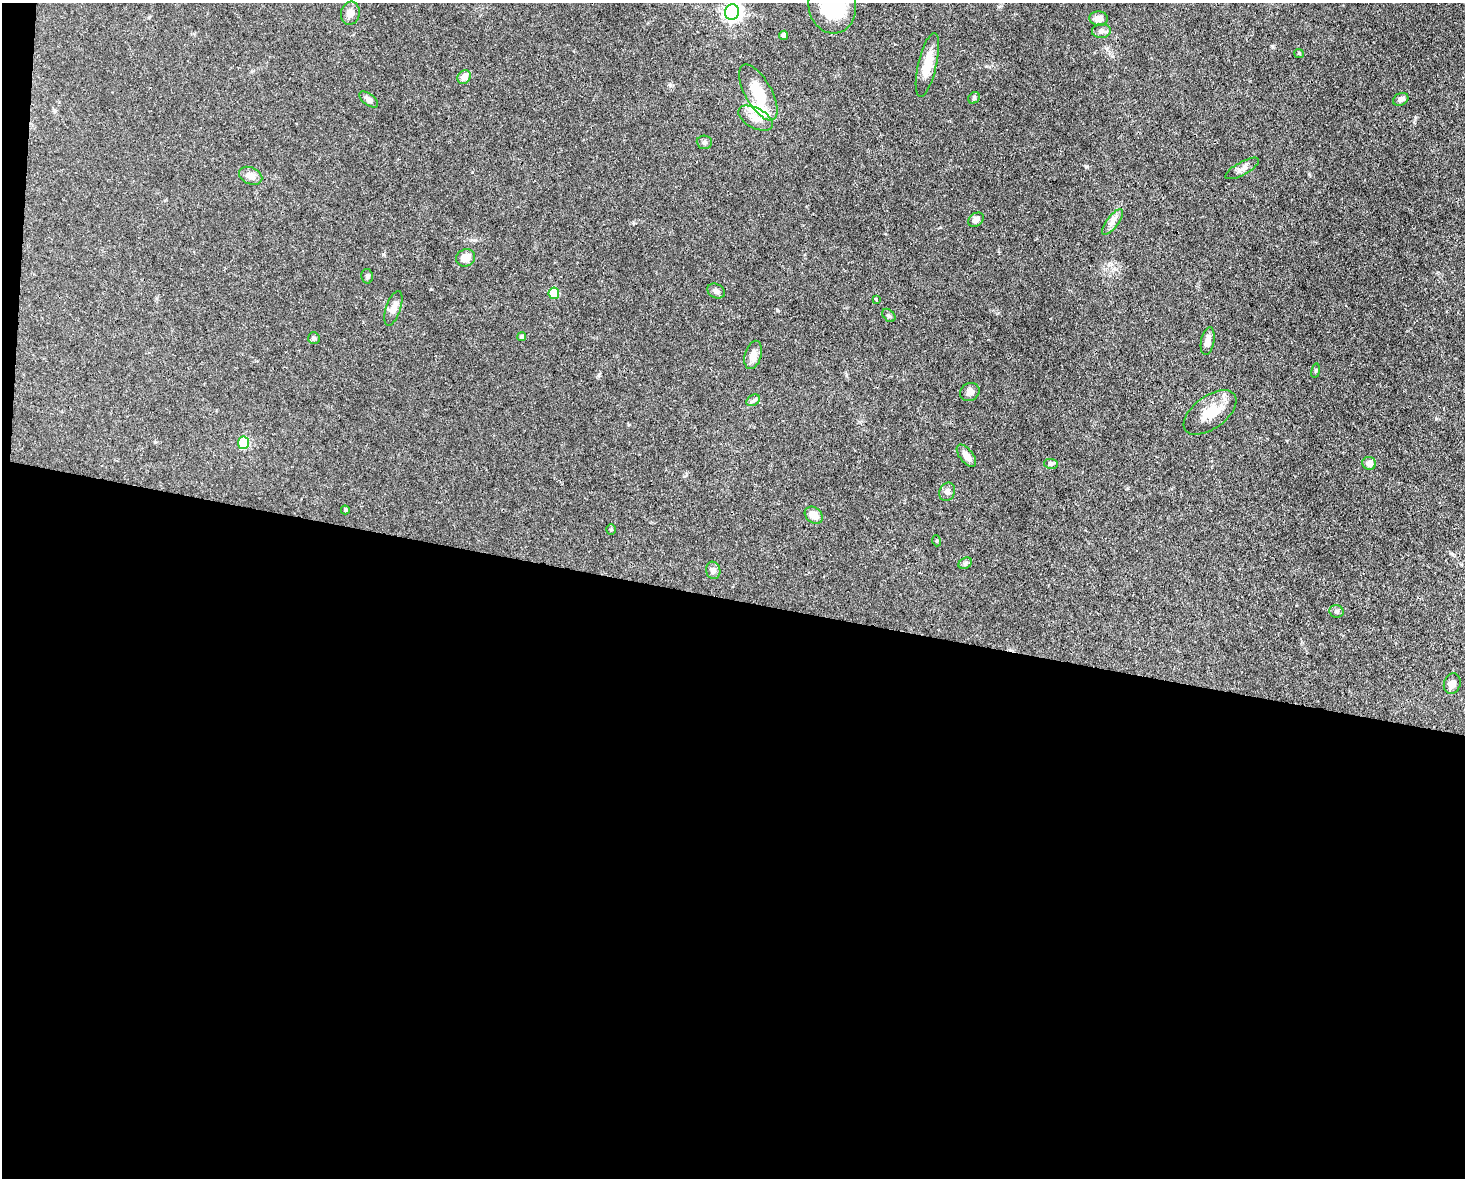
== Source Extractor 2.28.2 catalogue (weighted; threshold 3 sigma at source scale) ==
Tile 10 of 3 x 4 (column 1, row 4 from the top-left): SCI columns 225-1687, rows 1-1176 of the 4725 x 4704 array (HDU 1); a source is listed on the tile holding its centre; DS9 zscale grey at full resolution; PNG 1467 x 1180 px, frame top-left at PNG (2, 3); each listed source drawn as its Kron ellipse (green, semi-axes under 4 px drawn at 4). Shown black and unused: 50% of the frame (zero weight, under 3 of 4 exposures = <1% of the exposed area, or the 3 px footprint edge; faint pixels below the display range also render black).
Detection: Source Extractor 2.28.2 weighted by HDU 2 'WHT'; one run over the whole footprint, this tile lists its part. Background 0.0737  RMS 0.004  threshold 0.0182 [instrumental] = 3 sigma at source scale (4.5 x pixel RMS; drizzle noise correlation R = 1.50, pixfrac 1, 0.05/0.05 arcsec/px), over >= 5 px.
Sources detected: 49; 1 inside a brighter object's white glare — neither listed nor drawn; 1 inside a brighter listed object's ellipse — not listed separately; the other 47 listed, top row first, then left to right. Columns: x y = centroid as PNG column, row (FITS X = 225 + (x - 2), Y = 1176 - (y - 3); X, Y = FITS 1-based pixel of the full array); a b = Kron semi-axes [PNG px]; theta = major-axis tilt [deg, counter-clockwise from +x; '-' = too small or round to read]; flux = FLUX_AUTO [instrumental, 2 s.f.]
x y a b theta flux
832 6 28 23 -80 25
732 12 8 7 - 160
350 13 11 9 81 2.6
1099 19 9 7 -4 2.1
1101 31 9 7 7 1.5
784 35 4 4 - 1.8
1299 53 5 4 - 0.49
927 65 33 9 77 8.2
464 77 7 6 - 3.1
758 92 31 13 -60 12
974 98 6 5 - 0.68
369 99 11 5 -38 1.6
1401 99 8 6 29 1.7
756 118 19 10 -29 4.1
704 142 8 6 -4 1
1242 168 19 6 29 2.2
251 176 12 8 -25 2.8
976 220 8 6 35 2
1112 222 15 6 53 2.3
465 258 10 8 24 3.9
367 276 7 5 -79 0.83
716 291 9 7 -28 1.3
554 293 5 5 - 13
876 299 3 3 - 0.72
393 308 18 7 71 2.7
889 315 8 5 -47 0.75
522 337 4 4 - 0.88
314 338 6 5 - 0.68
1208 341 14 6 79 2.7
753 355 14 8 74 3.3
1316 371 7 3 81 0.51
970 392 10 8 34 2
753 400 7 5 30 1
1210 412 30 16 36 9
243 443 6 5 - 19
966 456 13 6 -52 2.9
1369 463 7 6 - 2.6
1051 464 7 5 -10 0.81
947 492 9 7 66 1.7
345 510 4 4 - 0.61
814 515 10 7 -40 4.1
611 530 5 4 - 0.5
937 541 5 3 - 0.37
965 563 7 5 30 0.8
713 570 9 7 -80 1.5
1337 611 7 6 - 0.85
1452 684 10 8 70 2.2
Isophote crosses this tile's border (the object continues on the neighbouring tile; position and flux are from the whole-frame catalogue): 2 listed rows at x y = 832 6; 732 12
Unlisted compact peaks at least as high as the median listed source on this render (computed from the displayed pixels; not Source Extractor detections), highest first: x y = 1086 166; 1272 46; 670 85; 431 289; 1436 419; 1415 118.